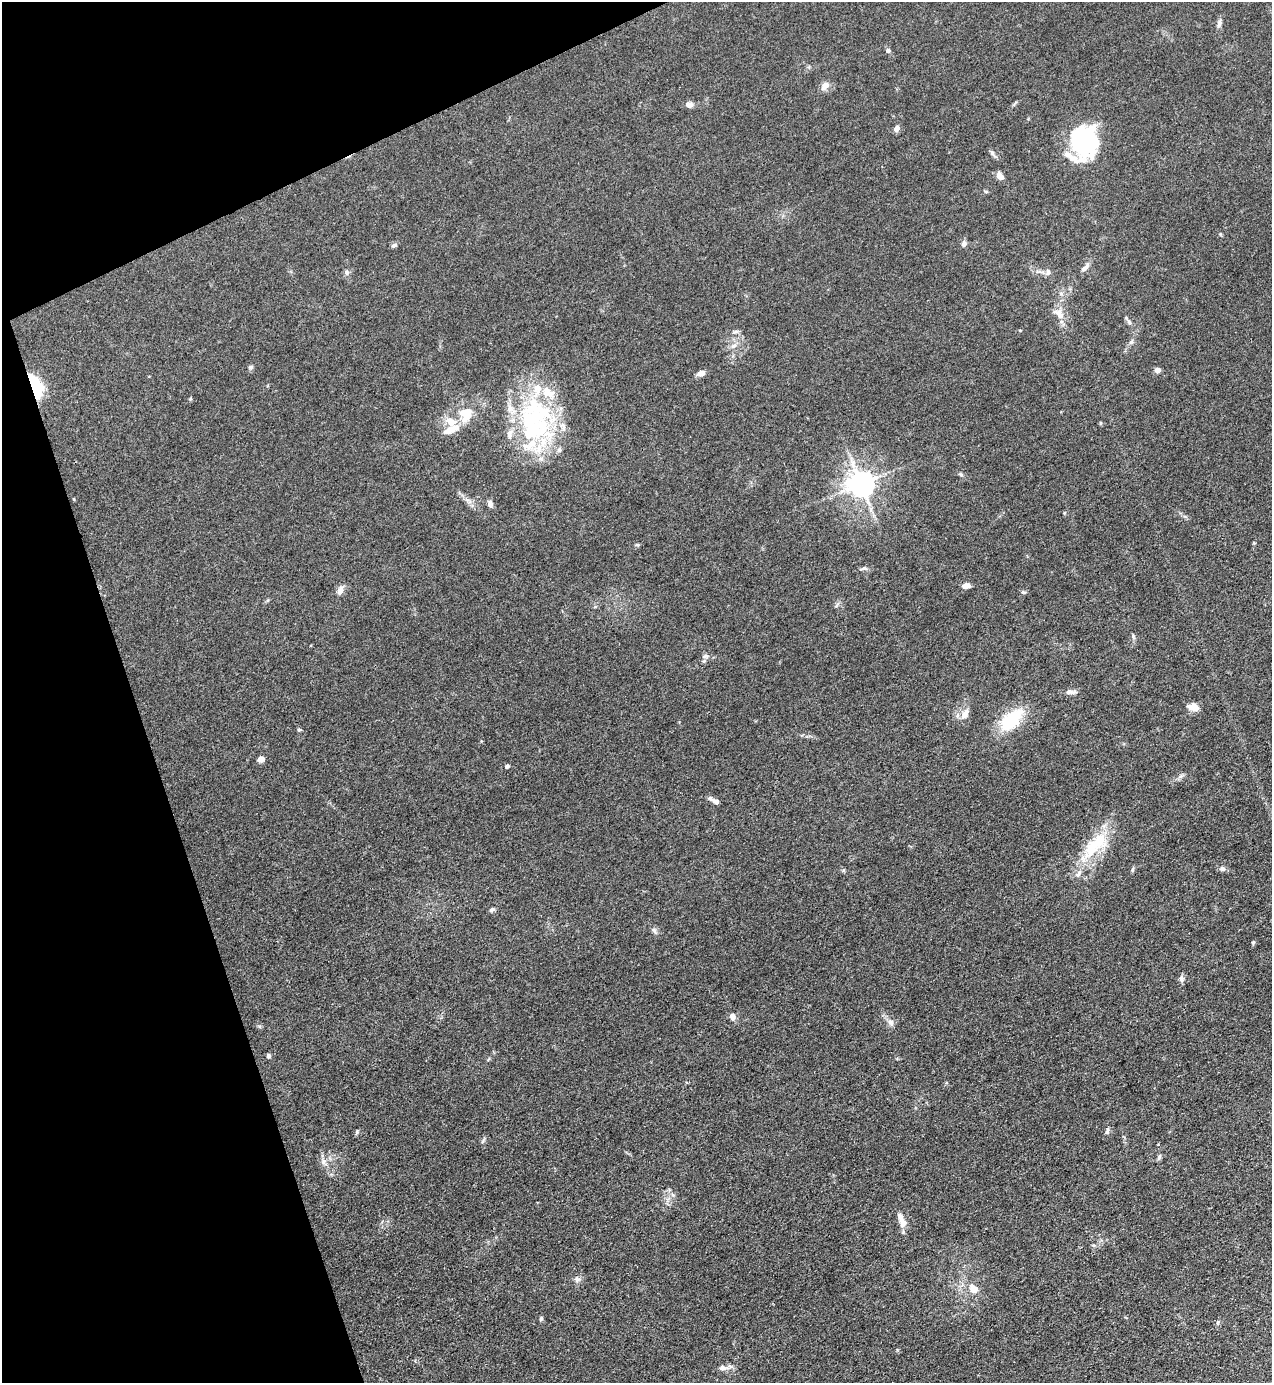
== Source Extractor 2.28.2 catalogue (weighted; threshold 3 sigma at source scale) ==
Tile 5 of 4 x 4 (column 1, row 2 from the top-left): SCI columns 282-1551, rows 2762-4142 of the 5510 x 5523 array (HDU 1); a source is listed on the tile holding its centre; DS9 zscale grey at full resolution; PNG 1274 x 1385 px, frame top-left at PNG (2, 2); no overlay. Shown black and unused: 17% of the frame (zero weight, under 3 of 4 exposures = <1% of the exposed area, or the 3 px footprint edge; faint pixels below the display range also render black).
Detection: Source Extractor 2.28.2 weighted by HDU 2 'WHT'; one run over the whole footprint, this tile lists its part. Background 0.0432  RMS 0.0049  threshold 0.0221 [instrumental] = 3 sigma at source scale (4.5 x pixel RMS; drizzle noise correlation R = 1.50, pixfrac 1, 0.05/0.05 arcsec/px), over >= 5 px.
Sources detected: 88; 5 inside a brighter object's white glare — not listed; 11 inside a brighter listed object's ellipse — not listed separately; the other 72 listed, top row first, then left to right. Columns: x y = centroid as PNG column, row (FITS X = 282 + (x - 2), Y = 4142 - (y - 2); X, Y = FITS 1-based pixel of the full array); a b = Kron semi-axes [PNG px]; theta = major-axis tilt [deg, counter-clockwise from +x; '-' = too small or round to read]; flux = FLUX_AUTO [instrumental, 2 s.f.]
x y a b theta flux
1219 23 11 6 68 1.9
888 51 6 5 - 1.2
825 86 13 8 49 3
689 105 9 7 -12 2.3
896 129 7 6 - 2.3
1086 138 37 26 -38 38
992 153 12 5 -56 1.3
1000 176 8 6 -49 3.5
964 243 8 6 75 1.7
394 245 8 5 21 1.2
1085 268 16 6 51 2.3
346 272 8 5 -84 1.2
1048 272 9 6 -89 1.4
1061 294 6 4 -19 0.83
1059 313 19 11 -46 5.3
1129 322 11 5 -57 1.4
1020 330 4 3 - 0.39
735 332 10 4 11 1
1131 342 7 6 - 1.2
734 346 10 5 33 1.9
251 367 7 5 20 0.84
1157 370 4 4 - 4.5
701 373 9 6 19 2.9
33 380 19 11 -47 11
466 412 22 11 6 8
533 418 58 33 9 56
451 421 20 15 -33 8.8
1100 423 5 3 - 0.48
559 450 8 6 -88 1.3
961 474 6 5 - 0.78
860 484 8 7 - 600
74 499 5 3 - 0.34
490 504 8 6 -77 2
1064 513 6 3 72 0.48
637 545 6 4 17 0.59
863 568 12 4 6 1.3
966 585 9 6 16 2.6
340 591 12 7 67 2.8
1023 592 6 5 - 0.77
1133 636 5 5 - 0.72
705 656 10 5 14 1.3
1070 692 16 6 -2 2.2
1193 707 13 8 -13 4.2
965 714 16 9 61 4
1011 720 24 13 44 28
299 730 5 4 - 0.65
261 759 5 4 - 7
507 766 4 4 - 1.3
1181 776 9 4 35 1.3
714 800 16 5 -30 2.1
1095 846 54 19 46 25
1222 869 8 6 -15 1.6
1132 870 6 4 71 0.69
492 910 8 5 23 0.97
654 930 10 6 -54 1.5
1253 942 5 4 - 0.73
1181 978 9 6 -88 1.7
732 1016 9 7 -88 2.2
890 1022 11 7 -66 2.3
268 1056 6 5 - 1
1107 1131 11 5 80 1.2
357 1132 7 4 72 0.71
1159 1157 8 5 63 0.98
324 1162 10 7 -64 2.5
673 1195 6 6 - 1.2
903 1223 11 8 -73 4.2
1093 1245 6 4 -17 0.59
577 1280 8 8 - 1.7
974 1289 10 8 -43 5.5
541 1319 6 4 85 0.88
1218 1322 6 4 87 0.69
722 1368 10 7 2 2.4
Overlapping masked pixels (flux is a lower limit): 2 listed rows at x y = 33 380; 1011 720